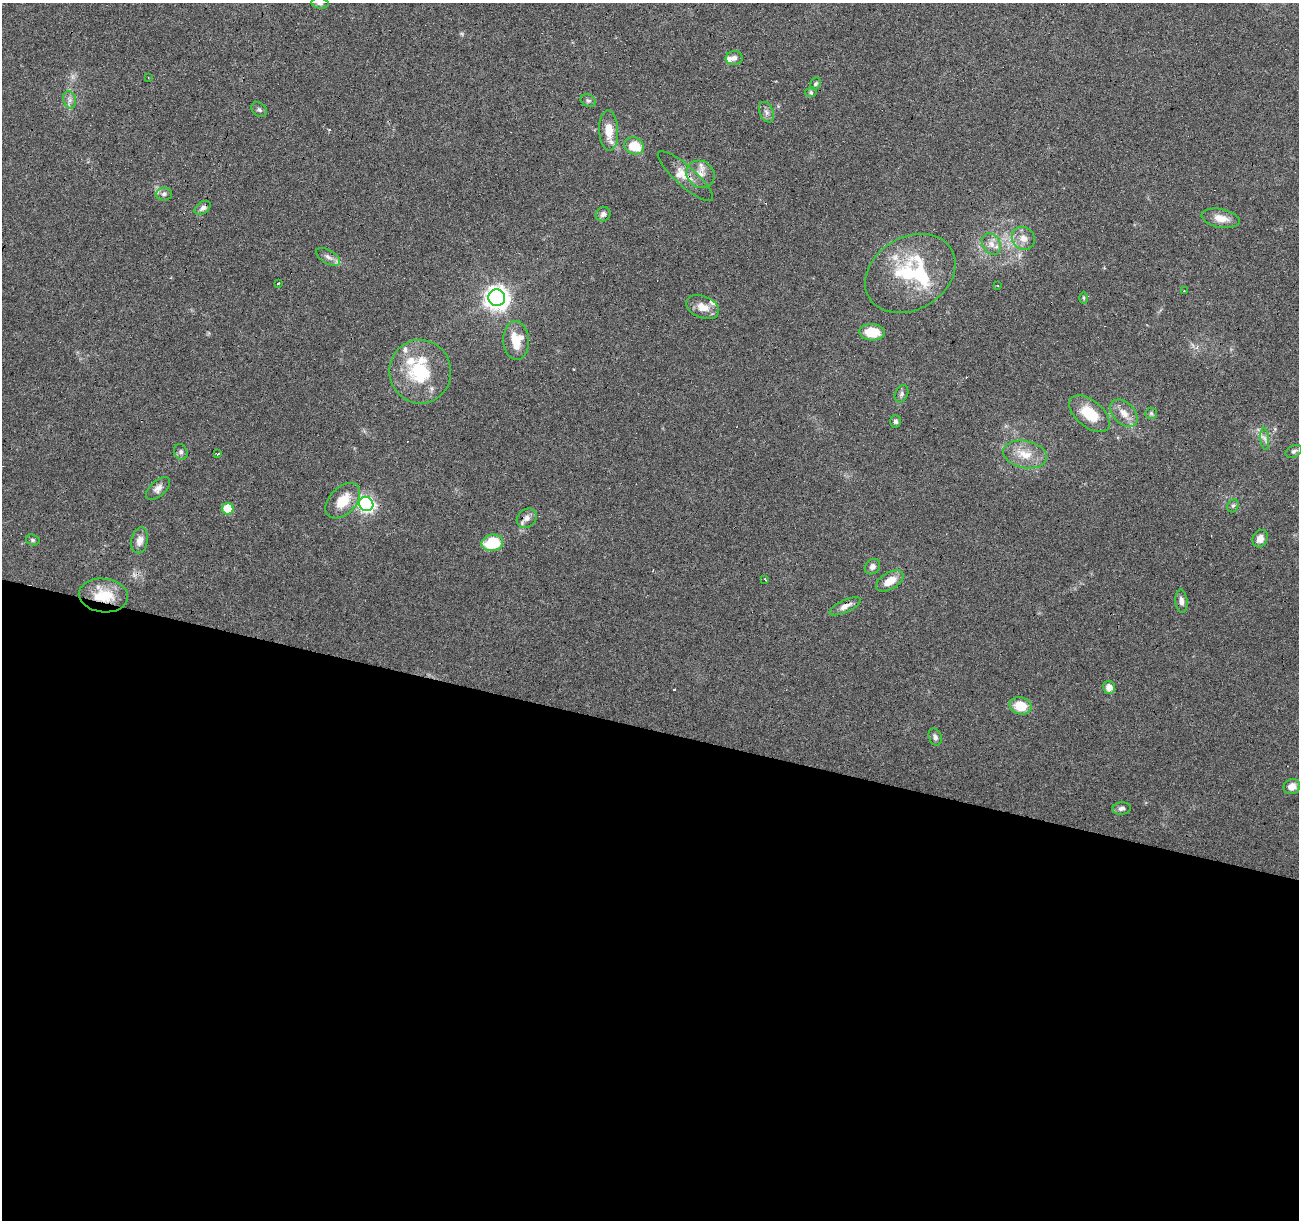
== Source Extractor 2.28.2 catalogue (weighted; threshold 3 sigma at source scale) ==
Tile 14 of 4 x 4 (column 2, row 4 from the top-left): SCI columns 1298-2594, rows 216-1433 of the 5191 x 5367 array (HDU 1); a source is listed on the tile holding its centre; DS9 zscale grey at full resolution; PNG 1301 x 1222 px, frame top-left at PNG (2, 3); each listed source drawn as its Kron ellipse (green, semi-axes under 4 px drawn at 4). Shown black and unused: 40% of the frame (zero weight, under 4 of 8 exposures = <1% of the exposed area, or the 3 px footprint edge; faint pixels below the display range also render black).
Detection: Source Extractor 2.28.2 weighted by HDU 2 'WHT'; one run over the whole footprint, this tile lists its part. Background 0.0351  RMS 0.0019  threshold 0.00791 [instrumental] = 3 sigma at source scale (4.09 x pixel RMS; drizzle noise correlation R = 1.36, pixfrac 0.8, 0.0396/0.0396 arcsec/px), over >= 5 px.
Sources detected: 75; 1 inside a brighter object's white glare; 5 cosmic-ray / hot-pixel residue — neither listed nor drawn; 8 inside a brighter listed object's ellipse — not listed separately; the other 61 listed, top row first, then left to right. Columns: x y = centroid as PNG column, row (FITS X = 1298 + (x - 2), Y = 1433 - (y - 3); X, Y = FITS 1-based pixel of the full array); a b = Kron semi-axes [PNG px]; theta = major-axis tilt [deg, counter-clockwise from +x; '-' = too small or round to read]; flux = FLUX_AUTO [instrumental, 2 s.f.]
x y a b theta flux
320 3 8 5 -7 0.41
734 58 8 7 - 0.74
148 78 2 2 - 0.14
815 84 6 5 - 0.34
811 92 6 5 - 0.32
70 100 9 6 -74 0.74
588 101 8 6 -23 0.4
259 110 8 6 -36 0.45
767 112 11 7 -69 0.75
609 131 20 9 -88 3
634 146 10 8 -20 4.3
700 174 15 13 -37 1.9
685 176 36 10 -41 2.5
164 194 8 6 5 0.62
203 208 9 6 35 0.72
603 214 8 7 - 0.63
1221 218 19 9 -11 2.2
1023 238 12 11 - 1.6
991 244 11 8 -57 1.2
328 257 13 6 -31 0.9
910 273 48 36 31 16
278 283 3 2 - 0.41
998 286 3 2 - 0.3
1184 291 3 2 - 0.3
497 298 8 8 - 140
1084 298 6 4 -88 0.25
703 307 17 11 -22 2.1
872 332 13 8 -4 4
516 340 19 13 -87 4.4
420 372 32 31 - 11
901 394 9 6 66 0.5
1124 413 16 10 -45 1.9
1151 413 6 5 - 0.31
1090 414 24 13 -39 5
896 421 6 5 - 0.44
1265 439 11 4 -85 0.64
1294 451 9 5 25 0.5
181 452 8 6 -65 0.56
217 454 3 2 - 1.4
1025 455 22 13 -12 3.3
158 488 15 7 43 1
343 501 21 13 47 4.2
366 504 7 7 - 49
1233 506 7 5 67 0.36
228 509 6 5 - 5.7
527 518 11 9 39 1
1260 539 9 7 63 1.4
33 540 7 5 -17 0.33
140 540 13 8 78 1.3
492 543 11 8 7 7.4
872 567 8 7 - 0.73
765 579 3 3 - 0.24
890 581 15 8 31 2.2
103 595 25 17 -7 5.9
1181 601 12 6 -84 0.75
845 606 17 6 25 1.2
1109 687 6 6 - 1.4
1021 706 11 8 -14 3.8
935 737 9 6 -70 0.61
1292 787 8 7 - 1.6
1121 809 9 6 7 0.64
Overlapping masked pixels (flux is a lower limit): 2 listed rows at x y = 103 595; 845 606
Isophote crosses this tile's border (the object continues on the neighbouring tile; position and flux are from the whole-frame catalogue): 1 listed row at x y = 320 3